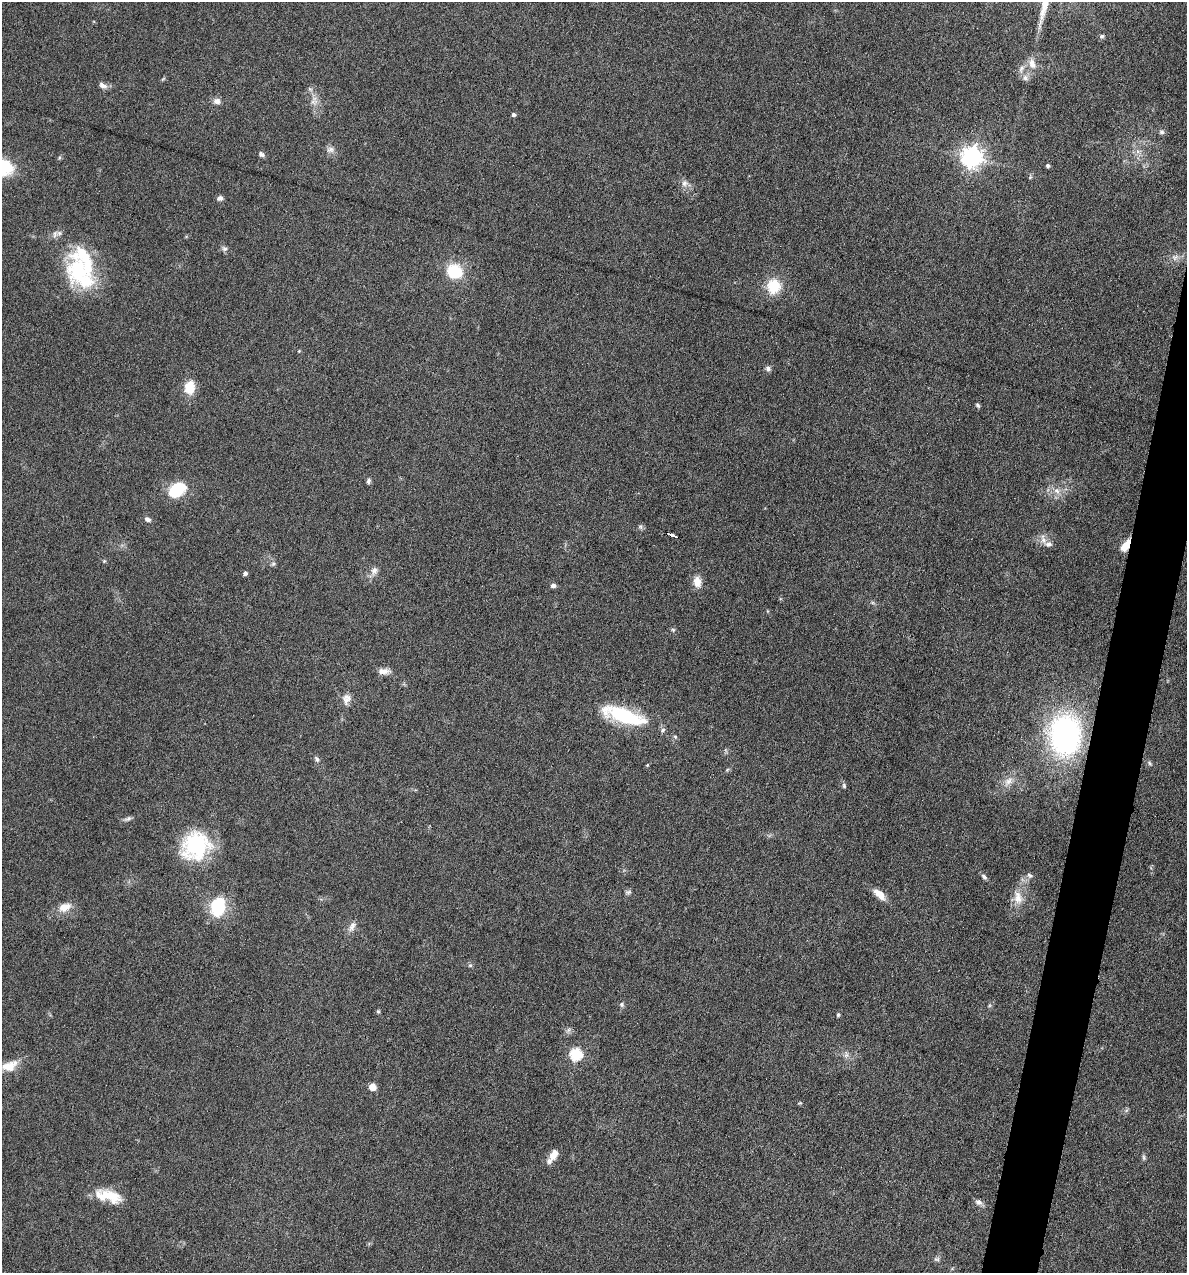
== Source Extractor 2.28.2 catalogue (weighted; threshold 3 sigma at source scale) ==
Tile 10 of 4 x 4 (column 2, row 3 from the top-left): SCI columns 1307-2491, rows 1272-2542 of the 5105 x 5085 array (HDU 1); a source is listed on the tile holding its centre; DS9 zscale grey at full resolution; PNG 1189 x 1275 px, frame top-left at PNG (2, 2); no overlay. Shown black and unused: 3% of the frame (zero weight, under 4 of 8 exposures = <1% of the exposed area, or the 3 px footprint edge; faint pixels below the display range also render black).
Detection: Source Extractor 2.28.2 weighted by HDU 2 'WHT'; one run over the whole footprint, this tile lists its part. Background 0.148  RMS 0.0057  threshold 0.0233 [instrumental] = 3 sigma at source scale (4.09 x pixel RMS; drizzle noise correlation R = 1.36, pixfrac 0.8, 0.05/0.05 arcsec/px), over >= 5 px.
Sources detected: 88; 8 inside a brighter listed object's ellipse — not listed separately; the other 80 listed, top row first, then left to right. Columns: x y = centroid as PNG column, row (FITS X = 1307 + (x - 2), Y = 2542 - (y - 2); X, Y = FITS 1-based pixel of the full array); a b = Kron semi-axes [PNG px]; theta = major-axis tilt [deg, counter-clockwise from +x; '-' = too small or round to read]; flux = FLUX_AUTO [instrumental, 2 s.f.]
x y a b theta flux
1102 36 6 5 - 0.97
1032 64 15 8 -75 4.3
1021 69 11 6 58 2.3
1025 78 9 7 84 2.2
103 85 12 7 -25 2.4
310 89 7 5 -45 1.1
217 101 10 8 -12 2.5
313 102 12 6 4 2.3
513 114 4 4 - 1.3
1162 132 6 6 - 1.3
330 150 11 8 13 2.4
1138 151 7 4 -1 1.5
261 154 7 6 - 1.6
972 157 8 7 - 330
1048 165 4 4 - 1.2
3 167 22 17 -17 23
1030 177 6 4 47 0.67
684 183 10 9 - 2.6
220 198 7 6 - 1.8
55 234 11 6 75 2
224 248 8 7 - 1.5
1175 257 10 8 31 2.7
79 270 42 34 -79 44
454 271 14 13 - 21
774 286 16 15 - 15
299 351 4 4 - 0.45
768 369 7 6 - 1.5
189 388 15 11 79 9.7
978 405 6 4 -41 0.93
368 481 7 5 72 1.2
177 489 18 12 39 23
1057 491 10 7 -38 3.3
147 519 7 5 -24 2
640 527 7 5 -47 1.1
672 535 8 3 -21 2.9
1043 539 14 7 -79 3.1
1125 545 12 6 57 7.7
104 561 5 4 - 0.63
273 564 6 5 - 0.99
374 571 11 8 76 2.9
245 573 4 4 - 1.7
697 582 12 9 -81 5.6
553 586 6 5 - 1.6
673 630 5 5 - 0.8
384 671 15 7 0 3.3
346 701 11 10 - 3.1
624 715 48 15 -17 40
1065 735 40 30 89 130
675 737 6 4 -66 0.9
317 759 9 5 -60 1.3
1149 763 8 4 -47 0.98
647 765 4 4 - 0.5
1008 781 17 9 46 5.1
844 786 7 5 -76 0.97
128 819 10 5 27 1.5
196 846 34 30 43 40
1029 875 8 6 -38 1.5
984 877 9 5 -49 1.4
628 892 9 5 15 1.2
879 894 18 8 -42 5.6
1018 898 20 12 -82 6.9
218 906 16 12 78 31
65 907 19 11 22 6.1
352 926 15 8 64 3.1
470 965 6 5 - 0.88
621 1004 6 6 - 1.1
378 1011 5 4 - 0.78
838 1015 5 4 - 0.9
568 1030 7 4 71 1.2
576 1054 6 6 - 55
846 1055 9 6 77 1.8
9 1066 22 12 19 7.9
372 1087 5 5 - 9.2
800 1103 5 4 - 0.57
1126 1111 6 4 20 0.9
553 1155 14 8 58 4.9
1144 1157 9 4 -89 1
110 1195 31 14 -24 13
979 1202 11 7 -13 2
937 1259 8 6 9 1.2
Overlapping masked pixels (flux is a lower limit): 1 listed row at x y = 1125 545
Isophote crosses this tile's border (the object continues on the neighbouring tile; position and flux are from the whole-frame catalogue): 1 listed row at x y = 3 167